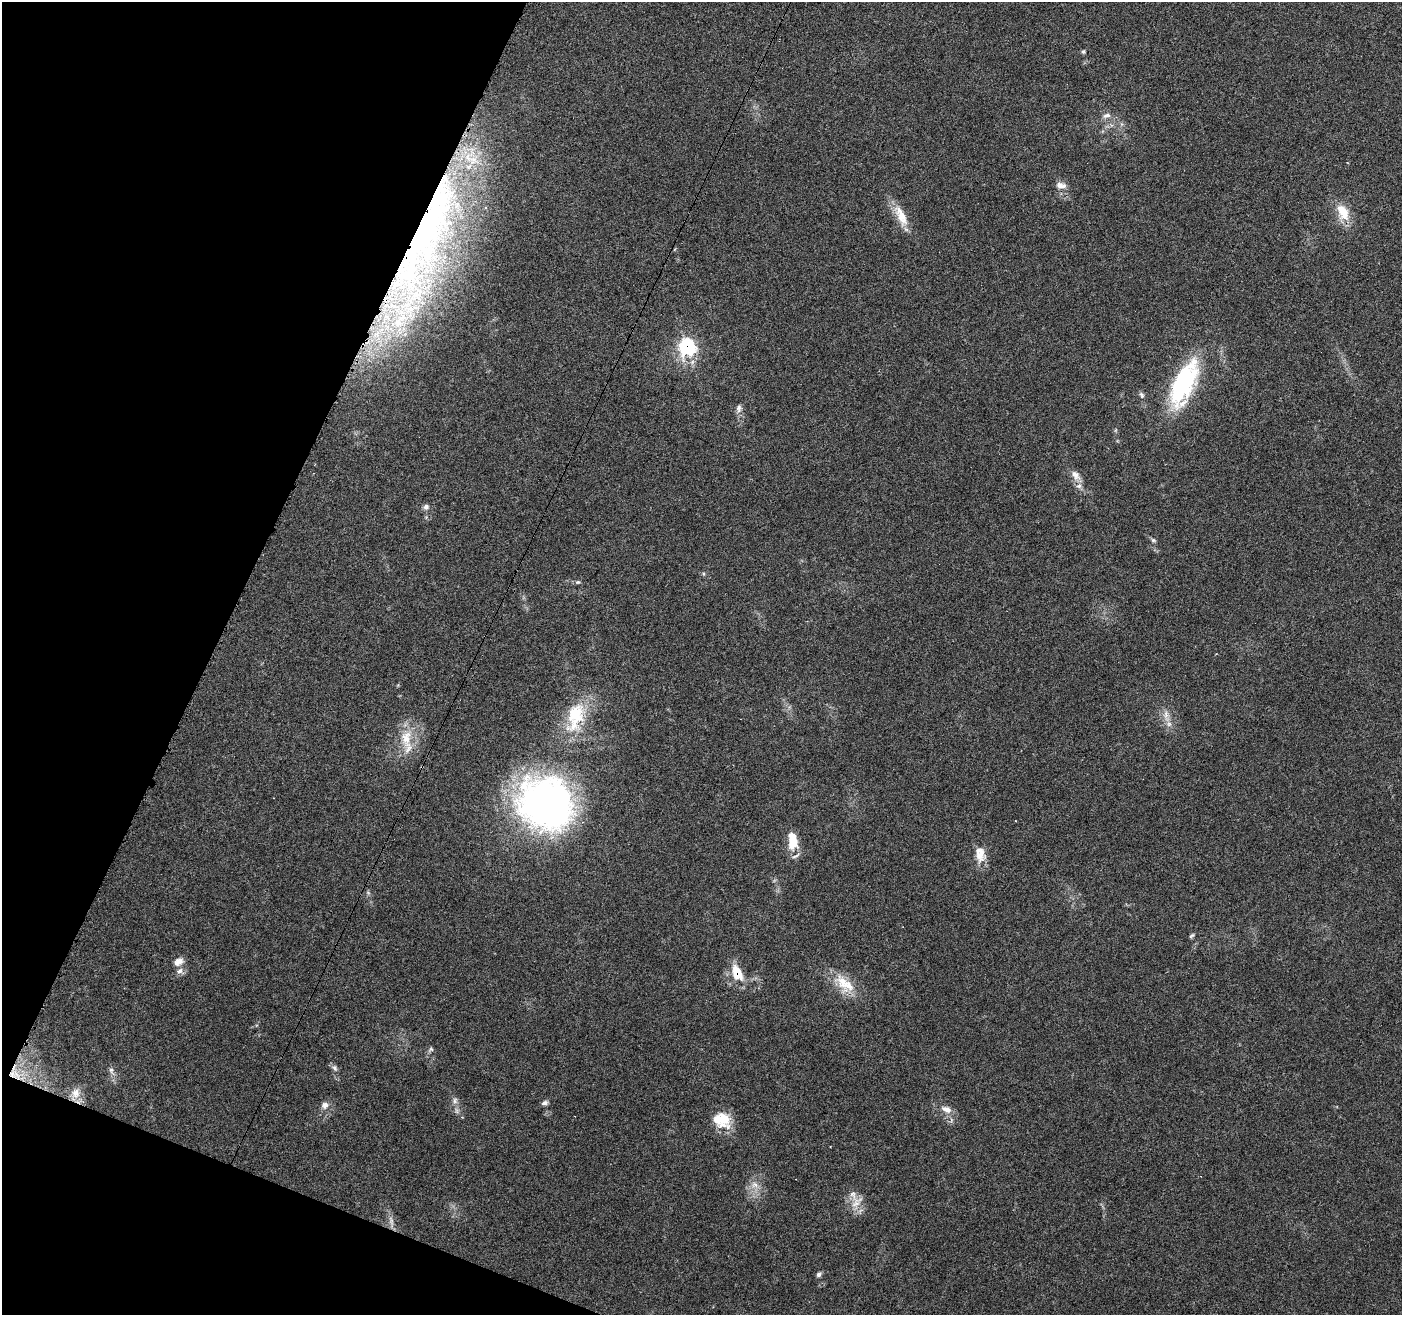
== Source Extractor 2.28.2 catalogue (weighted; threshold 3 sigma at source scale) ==
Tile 9 of 4 x 4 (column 1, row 3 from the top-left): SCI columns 1-1400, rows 1527-2839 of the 5607 x 5733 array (HDU 1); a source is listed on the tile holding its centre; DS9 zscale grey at full resolution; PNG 1404 x 1317 px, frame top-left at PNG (2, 2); no overlay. Shown black and unused: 20% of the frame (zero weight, under 4 of 7 exposures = <1% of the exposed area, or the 3 px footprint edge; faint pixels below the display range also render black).
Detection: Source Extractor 2.28.2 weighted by HDU 2 'WHT'; one run over the whole footprint, this tile lists its part. Background 0.0591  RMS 0.0033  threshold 0.0133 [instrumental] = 3 sigma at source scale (4.09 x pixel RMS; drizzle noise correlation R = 1.36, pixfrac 0.8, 0.0396/0.0396 arcsec/px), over >= 5 px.
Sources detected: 52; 2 inside a brighter object's white glare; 2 cosmic-ray / hot-pixel residue — not listed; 7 inside a brighter listed object's ellipse — not listed separately; the other 41 listed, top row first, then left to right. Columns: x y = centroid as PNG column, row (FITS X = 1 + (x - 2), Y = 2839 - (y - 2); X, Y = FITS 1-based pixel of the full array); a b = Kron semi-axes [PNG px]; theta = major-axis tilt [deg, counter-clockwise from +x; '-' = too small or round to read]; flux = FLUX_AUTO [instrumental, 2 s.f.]
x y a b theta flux
1083 52 6 4 -89 0.48
1107 115 12 6 17 1.4
1061 185 14 8 -11 2.2
1343 212 24 14 -63 6.5
901 216 32 12 -64 6.2
425 229 102 42 76 100
687 346 9 8 - 46
1184 383 56 22 66 38
1142 395 10 6 -64 0.85
739 408 11 7 84 1.3
1116 430 6 4 71 0.38
1075 475 16 9 -50 2.4
426 507 8 7 - 1.1
1153 540 7 5 -16 0.58
704 574 5 3 - 0.35
578 582 6 5 - 0.55
1166 715 13 7 -89 2.1
575 716 45 22 75 17
406 738 31 16 88 8.7
546 803 64 57 -39 110
793 843 14 12 63 5.1
980 854 20 12 -80 4.7
1192 935 8 4 34 0.53
179 961 13 9 35 2.2
180 971 9 7 34 1.4
737 973 22 12 -64 6.8
844 983 33 17 -61 8.1
431 1049 6 6 - 0.59
335 1068 9 6 -61 1
111 1070 11 6 -80 1.2
76 1093 15 12 70 3.1
455 1101 9 7 89 1.1
545 1103 8 6 18 0.88
325 1105 10 9 - 1.6
947 1109 16 8 -24 2.5
722 1120 22 17 -25 8.2
830 1147 3 2 - 0.19
754 1185 10 9 - 2.2
857 1202 22 9 45 3.3
391 1221 19 6 -81 1.9
819 1274 7 6 - 0.76
Overlapping masked pixels (flux is a lower limit): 4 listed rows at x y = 425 229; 687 346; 546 803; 737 973